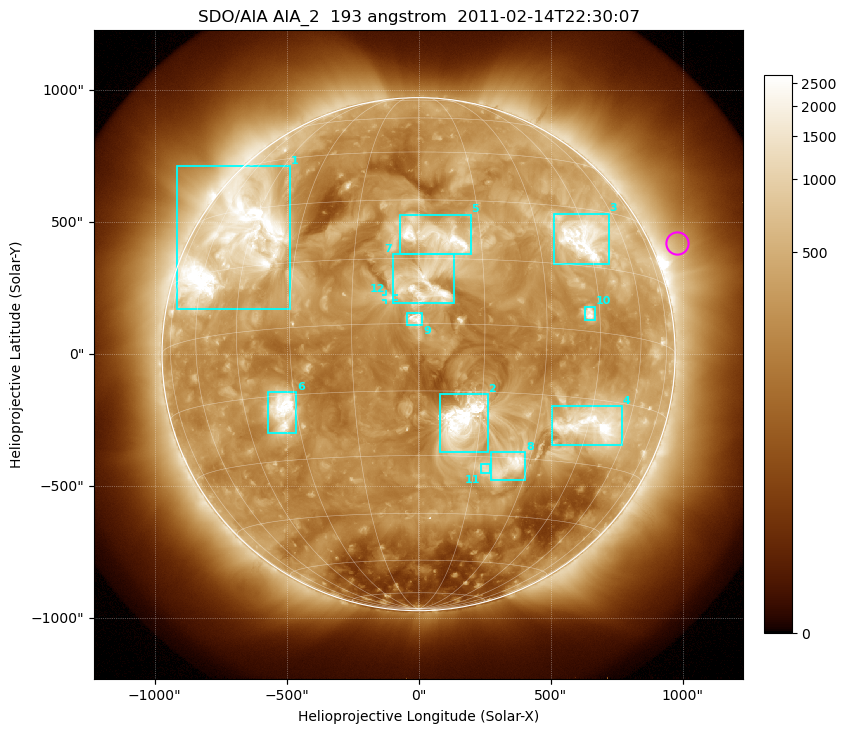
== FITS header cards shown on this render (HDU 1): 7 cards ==
TELESCOP= 'SDO/AIA'
INSTRUME= 'AIA_2'
WAVELNTH=                  193
WAVEUNIT= 'angstrom'
DATE-OBS= '2011-02-14T22:30:07.84'
CTYPE1  = 'HPLN-TAN'
CTYPE2  = 'HPLT-TAN'

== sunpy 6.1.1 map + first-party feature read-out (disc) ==
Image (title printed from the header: SDO/AIA AIA_2  193 angstrom  2011-02-14T22:30:07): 1024 x 1024 px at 2.4 arcsec/px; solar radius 972 arcsec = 405 px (full disc in frame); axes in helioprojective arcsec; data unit not stated in the header (colour bar unlabelled)
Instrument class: DISC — disc imager (sunpy class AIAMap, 193 A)
Bright regions (active regions / flare kernels): reference = the median radial profile (limb darkening/brightening removed); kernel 9 px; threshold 5 sigma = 694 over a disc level ~282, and >= 1.15x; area >= 12 px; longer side >= 10 px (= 24 arcsec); searched inside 0.97 R_sun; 12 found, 12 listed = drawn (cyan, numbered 1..; 1 of them under ~33 arcsec drawn as corner ticks so the feature stays visible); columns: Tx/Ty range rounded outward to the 5 arcsec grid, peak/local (2 s.f.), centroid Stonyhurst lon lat
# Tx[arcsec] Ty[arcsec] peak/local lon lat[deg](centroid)
1 -920..-485 170..715 12 -49 +22
2 80..265 -370..-150 22 +11 -22
3 510..720 340..535 13 +44 +22
4 505..770 -345..-195 14 +46 -21
5 -70..200 380..530 11 +4 +20
6 -570..-460 -300..-145 11 -33 -18
7 -100..135 190..380 10 +2 +9
8 270..405 -475..-370 6.8 +25 -32
9 -45..15 110..155 10 -1 +1
10 625..670 130..180 7.9 +42 +4
11 235..270 -450..-415 3.9 +18 -33
12 -125..-95 205..225 4.8 -6 +6
Off-limb structures (1.02-1.3 R_sun): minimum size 162 px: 3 found; the strongest spans PA ~275..320 deg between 1.02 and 1.3 R_sun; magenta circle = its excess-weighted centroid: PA ~295 deg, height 1.1 R_sun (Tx ~980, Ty ~420 arcsec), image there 1.8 x the reference